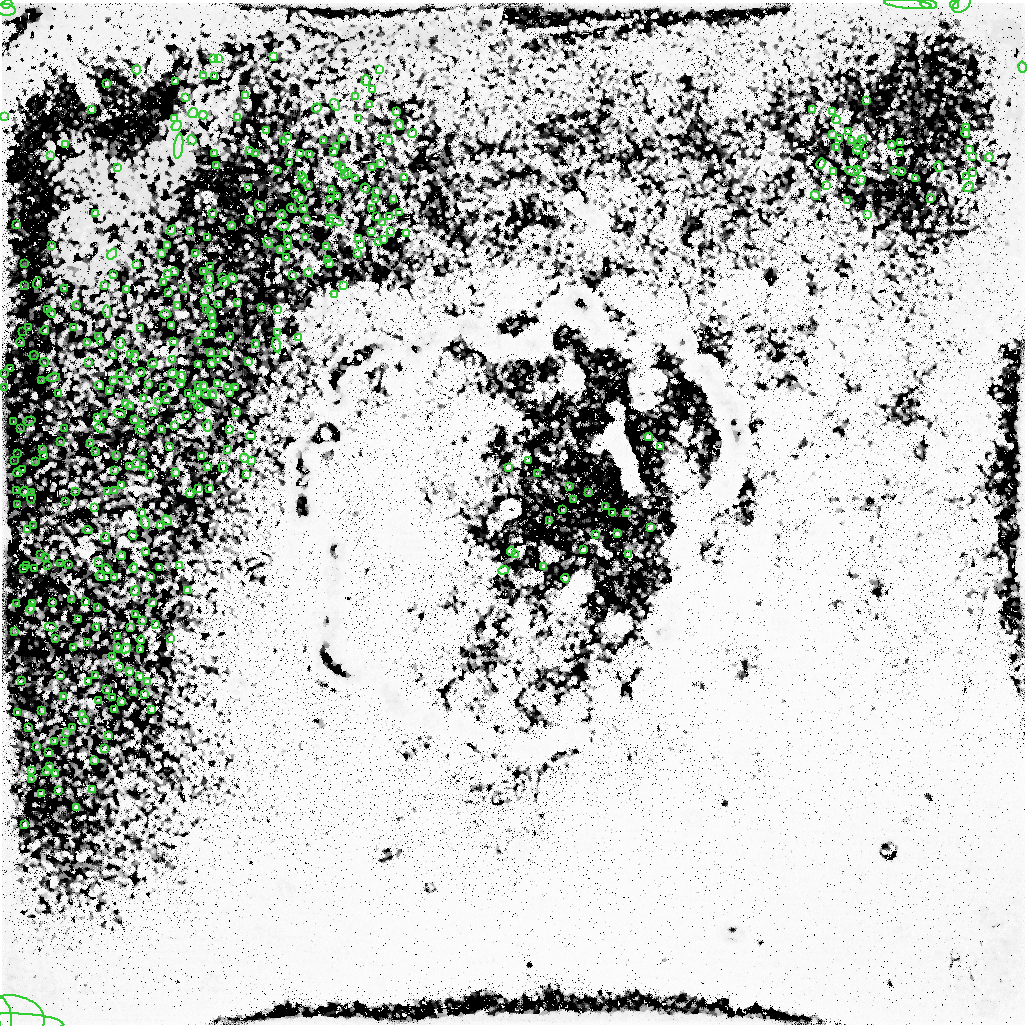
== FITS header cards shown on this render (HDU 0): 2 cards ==
NAXIS1  =                 1023
NAXIS2  =                 1022

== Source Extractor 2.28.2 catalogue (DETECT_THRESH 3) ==
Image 1023 x 1022 px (HDU 0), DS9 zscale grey, 1 PNG px = 1 image px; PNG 1027 x 1026 px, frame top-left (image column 1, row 1022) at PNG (2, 3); each listed source drawn as its Kron ellipse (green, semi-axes under 4 px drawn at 4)
Background -121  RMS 46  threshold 139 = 3 sigma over >= 5 px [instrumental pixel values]
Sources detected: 1370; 922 with non-positive FLUX_AUTO (blend fragments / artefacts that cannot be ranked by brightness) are neither listed nor drawn; the other 448 listed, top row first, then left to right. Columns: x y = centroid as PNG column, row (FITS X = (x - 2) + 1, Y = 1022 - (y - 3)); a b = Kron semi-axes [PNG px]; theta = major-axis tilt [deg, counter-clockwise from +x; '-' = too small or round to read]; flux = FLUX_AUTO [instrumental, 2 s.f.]
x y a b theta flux
7 4 5 3 - 850
908 4 24 4 -5 5700
929 5 8 3 -5 8200
954 5 4 3 - 250
962 5 10 6 38 7200
6 10 10 6 -5 6400
273 57 3 2 - 2300
219 58 3 2 - 3300
213 59 3 2 - 3300
1022 67 5 2 - 1200
379 69 4 2 - 3600
137 70 4 2 - 2300
203 76 3 2 - 3000
214 77 3 2 - 2700
175 81 3 2 - 5000
366 81 5 2 - 3900
107 83 2 2 - 4200
372 89 3 2 - 2500
245 96 3 2 - 2600
356 97 3 2 - 3300
186 98 4 2 - 3600
867 101 4 2 - 5000
335 105 6 2 -55 1700
370 105 3 3 - 2900
317 108 5 2 - 540
812 109 3 2 - 2200
92 110 4 2 - 3900
833 111 4 2 - 4800
397 112 4 2 - 2200
193 113 5 5 - 9100
203 115 4 4 - 290
3 116 4 3 - 950
238 118 4 3 - 3400
359 118 3 2 - 4900
174 119 4 2 - 3400
836 120 4 3 - 5000
399 125 5 2 - 220
176 126 6 4 49 8700
967 128 4 2 - 3200
266 130 3 2 - 3200
849 131 3 2 - 3100
412 133 4 2 - 3800
966 133 4 2 - 2400
833 134 4 2 - 4000
288 137 3 2 - 2200
342 138 3 2 - 6800
383 138 3 2 - 5200
839 139 3 2 - 1900
192 140 5 3 - 7100
324 140 2 2 - 5200
389 140 5 2 - 2300
851 140 3 2 - 3100
862 140 4 2 - 12000
284 142 4 2 - 1800
900 142 3 2 - 1100
66 144 3 3 - 5900
859 145 5 2 - 850
892 145 4 2 - 3600
179 146 12 4 82 18000
337 147 3 2 - 9200
837 147 3 2 - 3200
969 149 4 2 - 8900
858 150 4 2 - 430
250 151 2 2 - 5900
334 152 3 3 - 2300
256 153 3 2 - 6000
300 153 4 2 - 7400
900 153 3 3 - 19000
215 154 3 2 - 4000
310 154 3 2 - 5200
50 155 3 2 - 4200
865 155 3 2 - 12000
972 156 3 2 - 980
989 157 4 2 - 1600
289 162 2 2 - 6600
381 164 3 2 - 4300
821 164 5 2 - 3600
217 165 2 2 - 3100
339 166 3 2 - 11000
343 167 3 2 - 11000
372 167 2 2 - 4100
939 167 5 2 - 6900
118 168 3 2 - 3100
278 170 4 3 - 5500
858 170 3 2 - 3700
895 170 3 2 - 2900
833 171 3 2 - 5500
852 171 7 2 -11 5400
901 171 2 2 - 5800
348 173 4 2 - 4400
973 173 3 2 - 4900
344 175 3 3 - 3800
301 176 3 2 - 8600
967 177 4 2 - 3100
404 178 3 2 - 410
915 178 3 2 - 7900
304 179 4 2 - 4800
355 179 3 2 - 8000
861 180 4 3 - 4500
308 185 2 2 - 3400
826 185 4 2 - 4200
969 187 5 2 - 5200
248 188 3 2 - 7100
365 188 4 2 - 71
332 189 3 2 - 6000
377 191 3 2 - 8400
296 193 3 2 - 2300
815 195 5 2 - 3600
337 197 4 2 - 6700
301 198 3 2 - 11000
330 199 2 2 - 4500
931 199 3 2 - 5400
376 200 4 2 - 9500
394 200 3 2 - 3400
847 201 3 2 - 3700
260 206 6 2 -36 5200
292 208 5 2 - 2400
303 209 3 2 - 4100
372 209 3 2 - 7300
96 213 3 2 - 4900
399 213 3 2 - 3200
213 214 3 2 - 13000
868 214 3 2 - 350
282 215 4 2 - 1000
377 217 3 2 - 6900
390 217 2 2 - 5300
306 219 3 2 - 7300
249 220 2 2 - 10000
335 220 9 2 -22 260
330 222 4 2 - 3100
383 223 4 3 - 360
17 225 3 2 - 7500
231 225 3 2 - 3500
283 226 6 2 3 11000
172 230 5 2 - 4300
190 231 3 2 - 6400
371 231 3 2 - 8900
391 232 3 2 - 4100
406 233 3 2 - 2700
208 237 3 2 - 15000
305 237 4 3 - 5800
287 239 3 2 - 12000
358 239 3 2 - 10000
384 239 3 2 - 3300
379 242 2 2 - 4100
268 243 5 2 - 8200
360 245 3 2 - 6600
52 246 3 2 - 3600
167 246 3 2 - 4600
288 246 3 2 - 8700
327 247 3 2 - 3200
280 249 3 2 - 2000
112 254 6 3 51 7100
162 254 3 3 - 750
196 254 3 2 - 3800
358 254 3 2 - 5200
287 258 3 2 - 14000
327 260 4 2 - 5500
329 263 3 2 - 7400
24 264 3 2 - 4300
136 264 3 2 - 3900
210 267 3 2 - 8500
204 271 3 2 - 5700
174 272 4 2 - 3200
308 272 4 3 - 1700
168 274 3 2 - 5000
113 275 3 3 - 2700
293 276 4 2 - 3400
210 278 6 3 -72 6000
223 278 3 2 - 7300
232 278 4 3 - 1600
163 282 3 2 - 6800
37 283 6 2 68 10000
225 283 5 2 - 9900
105 285 3 2 - 6100
25 286 4 3 - 19000
343 286 4 3 - 4200
64 289 4 2 - 14000
127 289 4 2 - 3900
185 289 2 2 - 6400
209 290 3 2 - 2500
169 292 4 2 - 8300
335 295 4 3 - 1900
204 301 4 3 - 7500
238 303 3 3 - 6100
219 305 2 2 - 6000
76 306 3 2 - 8800
177 306 3 2 - 1100
261 307 3 2 - 5700
48 309 3 2 - 21000
277 309 3 2 - 4100
206 310 3 2 - 7900
107 312 6 2 -86 5900
211 312 3 3 - 7800
51 313 4 3 - 25000
165 314 5 2 - 6700
213 317 3 2 - 4400
171 325 4 2 - 8000
213 325 4 3 - 5100
73 327 4 2 - 3800
28 328 3 2 - 23000
140 328 2 2 - 7200
45 330 4 2 - 12000
23 332 3 2 - 7800
277 332 3 2 - 3300
206 334 3 2 - 10000
211 334 3 2 - 8000
99 337 3 2 - 3500
230 337 3 2 - 6200
299 337 4 2 - 3600
199 341 3 2 - 7200
21 342 4 3 - 5000
100 342 4 2 - 6200
174 342 4 3 - 4900
87 343 3 3 - 1900
120 343 5 2 - 5900
256 344 2 2 - 2700
277 345 7 2 -79 820
225 352 2 2 - 6800
210 353 3 2 - 8900
34 355 4 2 - 8400
113 355 4 2 - 5300
130 355 4 3 - 11000
134 357 6 2 72 2300
173 360 3 2 - 6800
218 360 3 2 - 4200
248 361 3 2 - 6800
44 362 4 3 - 14000
88 362 3 2 - 7600
153 363 4 2 - 3100
212 363 4 3 - 3300
198 364 3 2 - 8300
10 368 3 2 - 32000
141 372 4 2 - 2400
172 373 4 4 - 4800
4 374 2 2 - 38000
120 374 3 2 - 7300
182 377 5 3 - 11000
53 378 7 2 12 12000
42 380 3 2 - 8200
113 381 3 2 - 7400
128 381 2 2 - 8200
181 383 4 2 - 9400
218 383 4 2 - 2400
148 384 3 2 - 8300
100 385 5 3 - 5300
198 386 2 2 - 11000
204 386 3 2 - 9500
3 387 4 2 - 29000
228 387 2 2 - 3300
164 388 2 2 - 6000
235 388 3 2 - 5400
109 391 3 3 - 11000
59 393 4 2 - 13000
198 393 3 2 - 9600
229 393 3 2 - 5600
189 394 3 2 - 14000
206 394 4 2 - 4500
213 395 4 2 - 2700
144 399 4 3 - 14000
193 399 3 2 - 9600
166 400 3 2 - 2700
158 402 3 2 - 11000
125 403 3 3 - 6300
197 404 3 2 - 3300
131 406 4 2 - 8300
200 407 3 2 - 11000
154 411 4 2 - 9400
237 412 3 2 - 6200
119 413 6 2 -17 13000
105 414 3 2 - 4400
186 416 3 2 - 9200
97 417 4 2 - 5400
135 420 4 3 - 8800
13 421 3 2 - 26000
30 421 6 2 18 4200
141 425 2 2 - 7000
174 425 3 2 - 10000
208 426 5 2 - 5700
65 428 2 2 - 7600
100 428 5 2 - 14000
20 429 3 2 - 9200
162 429 4 3 - 12000
141 430 6 2 -30 6700
230 430 3 2 - 7200
251 436 5 2 - 1400
649 437 4 3 - 4600
60 442 3 2 - 6800
90 444 2 2 - 17000
169 446 3 2 - 10000
660 447 3 2 - 2200
42 449 3 2 - 37000
228 449 2 2 - 4100
95 451 2 2 - 6600
18 453 3 2 - 8200
142 453 2 2 - 6300
44 455 3 2 - 2000
116 456 2 2 - 4600
202 456 4 2 - 8200
244 458 4 2 - 1900
252 460 4 2 - 1600
528 460 3 2 - 13000
15 461 3 2 - 18000
36 461 3 2 - 5800
137 463 4 2 - 660
129 466 3 2 - 7100
208 466 3 2 - 5800
143 467 3 2 - 6500
223 467 5 2 - 1400
508 467 3 3 - 12000
23 470 3 2 - 18000
115 470 3 2 - 15000
176 472 3 2 - 4100
17 473 4 2 - 39000
538 473 3 2 - 3800
150 474 3 2 - 5000
247 474 4 2 - 1800
122 485 3 3 - 16000
569 486 2 2 - 18000
199 489 4 2 - 5400
210 489 3 2 - 3300
17 490 2 2 - 19000
75 491 4 2 - 20000
115 491 3 2 - 12000
24 492 5 3 - 14000
32 492 4 2 - 15000
107 492 3 2 - 11000
589 492 3 2 - 14000
190 493 4 2 - 870
31 497 6 2 85 18000
574 499 2 2 - 9800
66 501 3 2 - 8100
17 505 4 3 - 30000
606 506 3 2 - 7900
95 507 4 2 - 11000
563 510 3 2 - 18000
142 512 3 2 - 11000
613 513 3 2 - 13000
627 513 3 2 - 9000
167 520 5 2 - 5000
550 521 2 2 - 8600
145 523 6 2 -68 1100
33 526 3 3 - 17000
160 526 3 3 - 11000
650 527 4 2 - 7200
27 529 4 2 - 11000
88 530 5 3 - 14000
596 534 3 2 - 10000
617 534 3 3 - 10000
133 535 4 2 - 2700
105 537 4 2 - 6600
583 549 3 2 - 19000
511 551 4 2 - 3700
146 552 3 2 - 5600
41 554 3 2 - 22000
628 554 3 2 - 6400
515 555 3 2 - 4800
122 556 4 2 - 5900
45 558 2 2 - 17000
99 562 3 2 - 1400
60 564 3 2 - 7000
48 565 3 2 - 4900
68 565 2 2 - 2900
180 565 4 2 - 3300
26 566 3 2 - 18000
159 567 4 2 - 1500
544 567 3 3 - 6100
23 568 3 2 - 27000
134 568 4 2 - 3900
35 569 3 2 - 32000
107 569 5 2 - 23000
504 570 5 3 - 380
100 576 5 2 - 14000
150 577 3 2 - 7100
114 578 3 3 - 13000
565 578 4 2 - 9900
187 590 3 2 - 3200
135 591 5 2 - 12000
72 599 2 2 - 9700
52 602 3 2 - 18000
86 602 3 2 - 19000
17 603 3 2 - 19000
33 603 4 3 - 9200
153 603 3 2 - 7000
98 607 2 2 - 6300
31 608 5 3 - 1500
136 614 3 2 - 8800
78 619 2 2 - 19000
142 620 3 2 - 4600
155 624 4 2 - 4200
51 627 6 2 -12 14000
97 627 3 2 - 6900
130 627 3 2 - 2700
15 631 3 2 - 6700
117 636 4 2 - 970
55 638 3 2 - 9700
171 638 3 2 - 4200
141 640 4 2 - 5900
88 642 3 2 - 8100
73 647 3 2 - 12000
118 648 5 2 - 11000
126 649 6 3 43 8200
141 649 2 2 - 6000
113 657 2 2 - 4700
119 666 4 2 - 11000
129 672 4 2 - 2100
96 675 3 2 - 15000
60 676 3 2 - 20000
140 676 3 2 - 6800
21 681 2 2 - 7600
88 681 4 2 - 12000
147 682 3 2 - 4100
107 690 2 2 - 5500
134 691 3 2 - 4000
144 694 3 2 - 4800
63 696 3 3 - 3400
113 698 3 2 - 12000
98 700 3 2 - 330
121 701 2 2 - 5300
115 709 3 2 - 6600
42 710 4 2 - 16000
152 710 3 2 - 3900
18 713 3 2 - 12000
82 714 4 2 - 9300
85 721 4 3 - 1200
28 728 2 2 - 11000
72 728 3 2 - 4800
66 733 3 2 - 1300
108 735 3 2 - 7900
55 741 4 2 - 8800
65 743 3 2 - 4600
37 747 4 2 - 13000
104 748 4 2 - 3600
49 753 3 2 - 18000
94 760 3 2 - 3400
49 767 3 2 - 6900
31 770 4 2 - 5000
46 772 2 2 - 5200
55 774 3 3 - 4900
32 779 3 2 - 3400
59 790 4 2 - 2400
93 790 3 2 - 3900
41 794 3 2 - 4400
77 808 3 2 - 3100
25 825 3 2 - 4700
4 1015 18 7 -76 11000
6 1022 38 27 6 63000
18 1022 45 9 -2 41000
At the frame edge (FLAGS 8, measured only in part): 7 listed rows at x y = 7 4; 908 4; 929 5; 962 5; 6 10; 3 387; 6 1022
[922 non-positive-flux detections neither listed nor drawn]